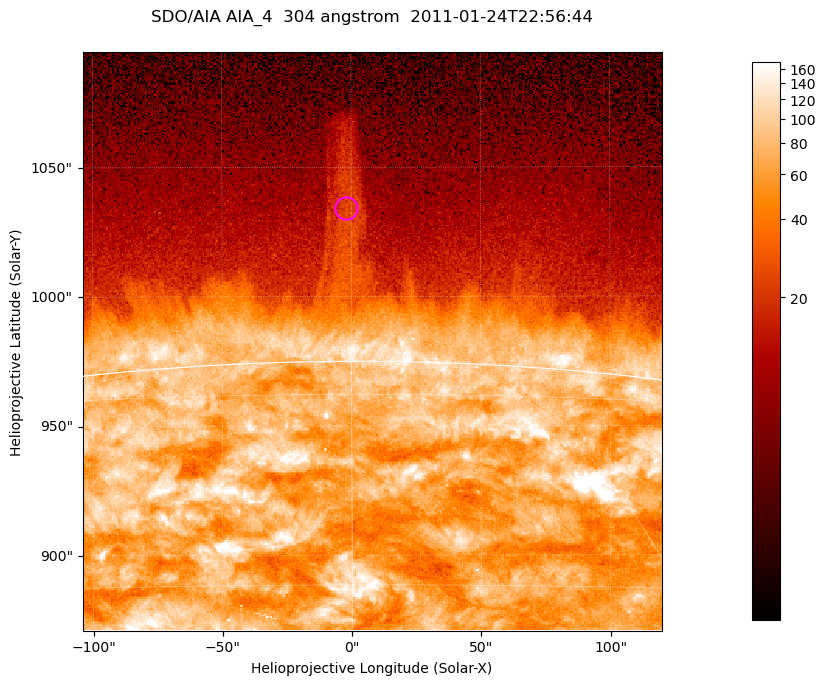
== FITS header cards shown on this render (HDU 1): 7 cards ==
TELESCOP= 'SDO/AIA '           / For AIA: SDO/AIA
INSTRUME= 'AIA_4   '           / For AIA: AIA_ATA1, AIA_ATA2, AIA_ATA3 or AIA_AT
WAVELNTH=                  304 / [angstrom] Wavelength
WAVEUNIT= 'angstrom'           / Wavelength unit: angstrom
DATE-OBS= '2011-01-24T22:56:44.125' / [ISO] Date when observation started; ISO 8
CTYPE1  = 'HPLN-TAN'           / CTYPE1; Typically HPLN
CTYPE2  = 'HPLT-TAN'           / CTYPE2; Typically HPLT

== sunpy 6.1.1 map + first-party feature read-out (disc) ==
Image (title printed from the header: SDO/AIA AIA_4  304 angstrom  2011-01-24T22:56:44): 373 x 373 px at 0.6 arcsec/px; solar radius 975 arcsec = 1625 px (partial field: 0.8% of the solar disc is inside the frame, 46% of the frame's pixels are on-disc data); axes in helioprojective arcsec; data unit not stated in the header (colour bar unlabelled)
Orientation: roll -0.132 deg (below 1 deg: not rotated)
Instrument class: DISC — disc imager (sunpy class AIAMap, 304 A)
Bright regions (active regions / flare kernels): reference = the on-disc median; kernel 3 px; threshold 5 sigma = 129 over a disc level ~70.4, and >= 1.15x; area >= 139 px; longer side >= 4 px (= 2.4 arcsec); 0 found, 0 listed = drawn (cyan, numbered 1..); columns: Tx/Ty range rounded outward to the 2 arcsec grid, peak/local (2 s.f.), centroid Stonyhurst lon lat
Off-limb structures (1.02-1.3 R_sun): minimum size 69 px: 4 found; the strongest spans PA ~0 deg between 1.03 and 1.1 R_sun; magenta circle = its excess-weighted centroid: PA ~0 deg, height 1.06 R_sun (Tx ~-2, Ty ~1034 arcsec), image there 2.4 x the reference